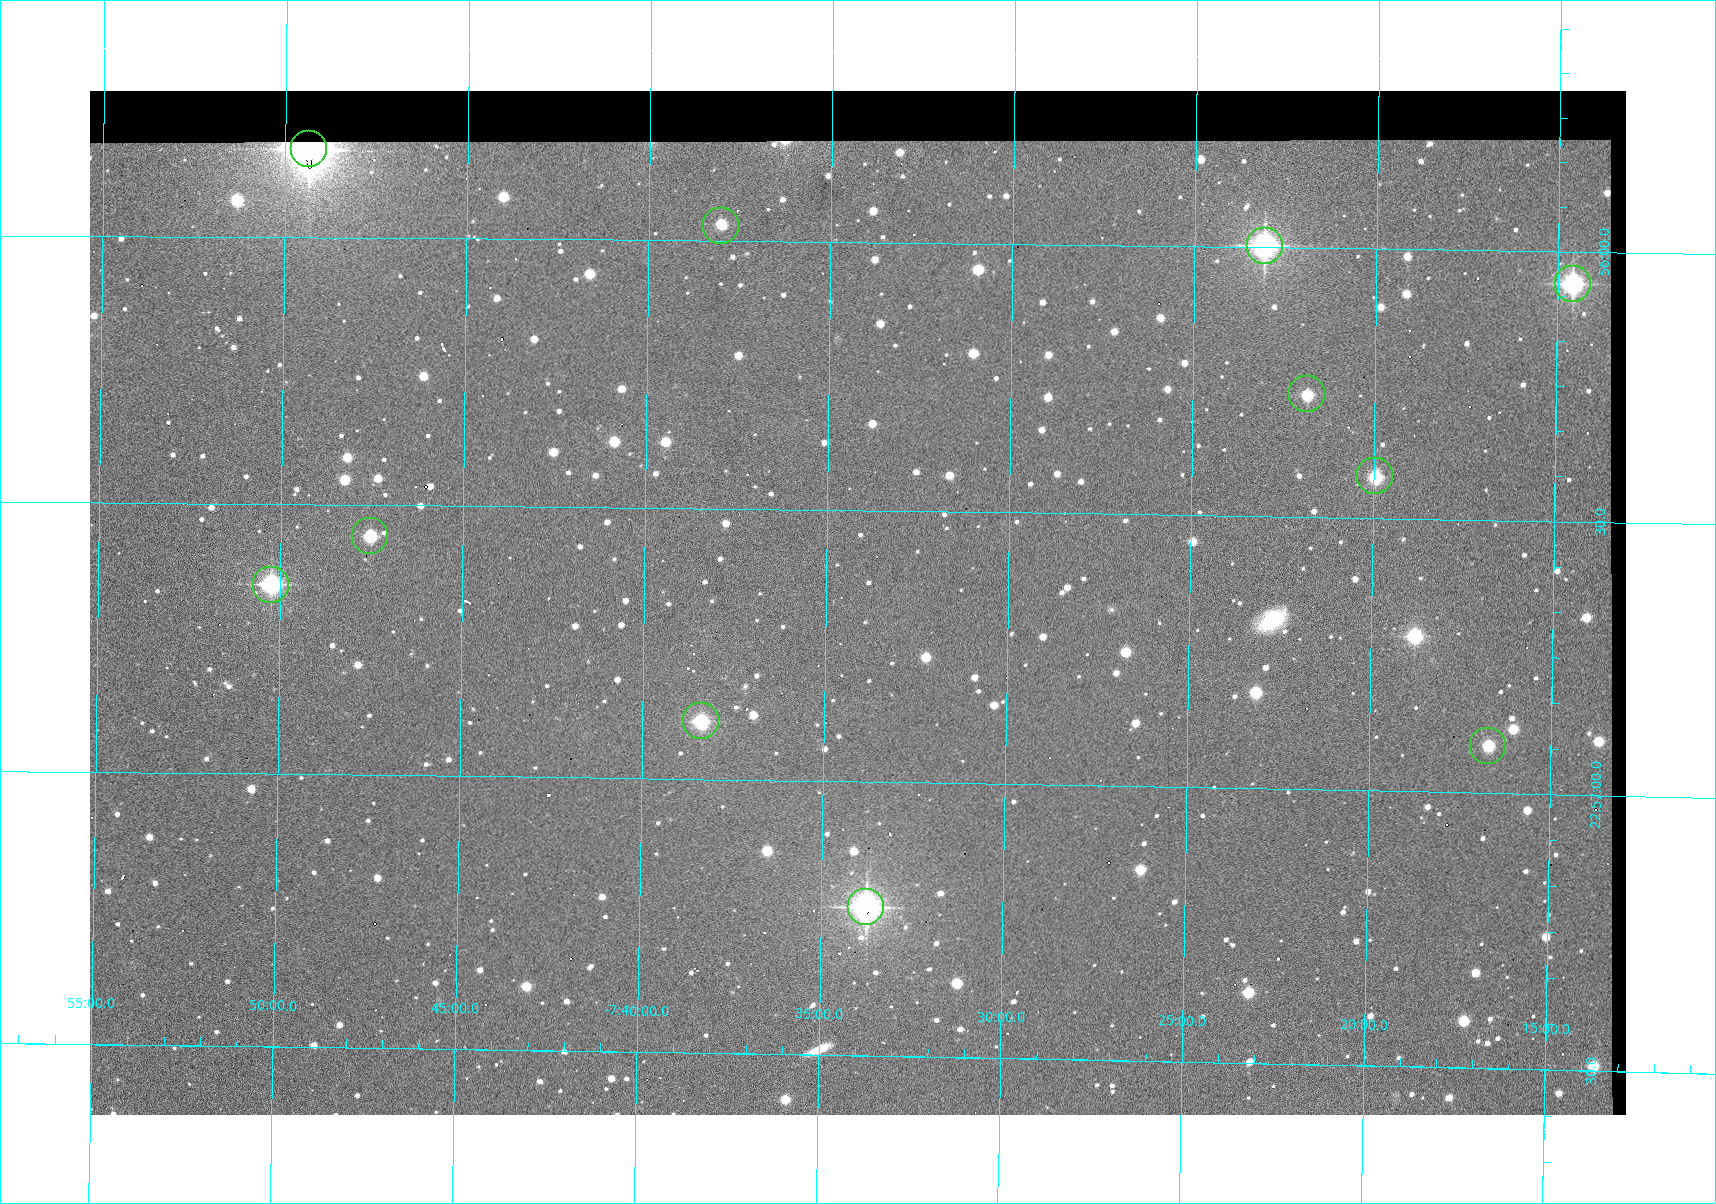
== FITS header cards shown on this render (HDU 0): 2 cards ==
NAXIS1  =                 1536 /fastest changing axis
NAXIS2  =                 1024 /next to fastest changing axis

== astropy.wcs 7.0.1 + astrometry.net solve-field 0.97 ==
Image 1536 x 1024 px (HDU 0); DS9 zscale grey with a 90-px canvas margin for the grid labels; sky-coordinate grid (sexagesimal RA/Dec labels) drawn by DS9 from the SOLVED WCS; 11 Tycho-2 reference stars matched to detected sources circled (green)
Header WCS: none
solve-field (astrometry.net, Tycho-2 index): SOLVED blind (the file carries no WCS)
Solved WCS: RA---TAN-SIP/DEC--TAN-SIP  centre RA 22:56:40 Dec -07:34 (344.17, -7.57 deg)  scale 1.65 arcsec/px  FOV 42.2' x 28.1'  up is -91 deg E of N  parity flipped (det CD > 0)
(file carries no celestial WCS; the grid is the blind solution)
Tycho-2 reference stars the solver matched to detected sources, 11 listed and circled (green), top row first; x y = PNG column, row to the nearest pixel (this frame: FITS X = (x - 90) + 1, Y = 1024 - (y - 91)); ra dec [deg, ICRS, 3 dp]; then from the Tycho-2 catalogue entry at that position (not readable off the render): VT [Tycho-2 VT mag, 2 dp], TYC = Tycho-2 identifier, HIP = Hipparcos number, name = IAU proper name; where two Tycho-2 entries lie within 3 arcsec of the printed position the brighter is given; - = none
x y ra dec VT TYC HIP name
309 149 343.958 -7.823 8.08 5813-175-1 113231 -
721 226 343.993 -7.634 12.58 5813-64-1 - -
1265 246 343.999 -7.385 9.60 5241-730-1 - -
1573 284 344.015 -7.243 10.16 5241-846-1 - -
1307 394 344.068 -7.364 12.32 5241-801-1 - -
1375 476 344.106 -7.332 11.78 5241-786-1 - -
370 536 344.140 -7.792 11.90 5813-158-1 - -
271 585 344.162 -7.837 10.55 5813-181-1 - -
701 721 344.223 -7.639 11.18 5813-80-1 - -
1488 746 344.229 -7.279 12.18 5241-862-1 - -
866 907 344.307 -7.563 9.30 5813-35-1 - -